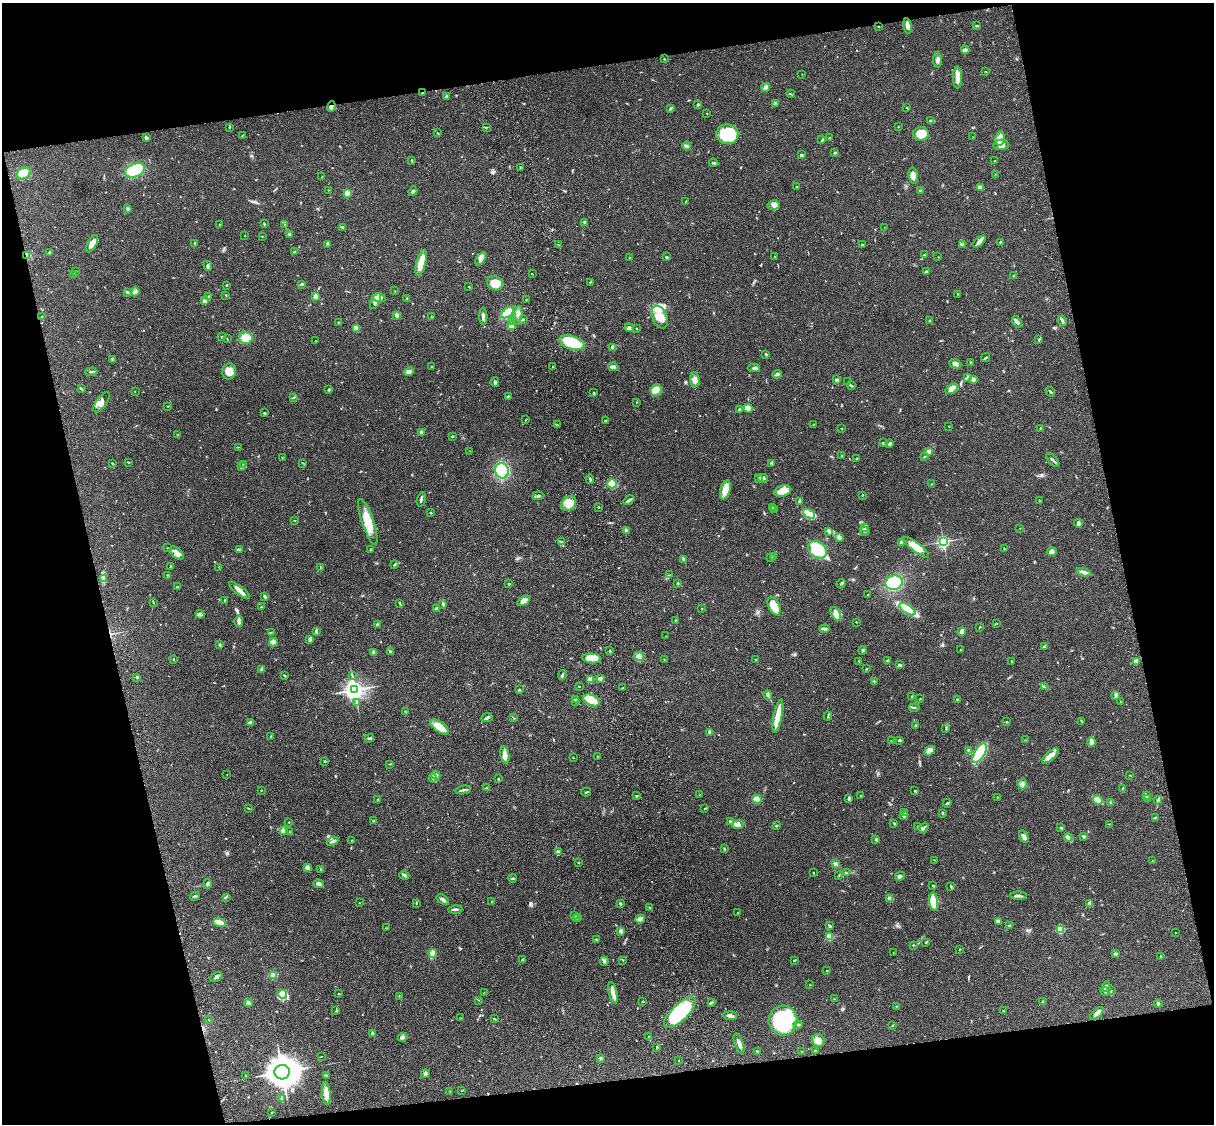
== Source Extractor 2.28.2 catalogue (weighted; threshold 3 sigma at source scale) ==
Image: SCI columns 121-4968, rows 277-4762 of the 5087 x 4927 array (HDU 1 of 3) = the unmasked area's bounding box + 8 px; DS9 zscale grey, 4 x 4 block average (1 PNG px = mean of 4 x 4 image px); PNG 1216 x 1126 px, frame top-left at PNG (2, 3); each listed source drawn as its Kron ellipse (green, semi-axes under 4 px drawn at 4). Shown black and unused: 25% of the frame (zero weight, under 3 of 4 exposures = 6% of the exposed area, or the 3 px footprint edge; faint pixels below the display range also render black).
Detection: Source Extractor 2.28.2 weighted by HDU 2 'WHT'. Background 0.0774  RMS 0.0058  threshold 0.0263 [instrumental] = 3 sigma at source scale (4.5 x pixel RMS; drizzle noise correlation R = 1.50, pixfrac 1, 0.05/0.05 arcsec/px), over >= 5 px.
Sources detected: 678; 1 inside a brighter object's white glare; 3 cosmic-ray / hot-pixel residue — neither listed nor drawn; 11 coinciding with a brighter row at this scale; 26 inside a brighter listed object's ellipse — not listed separately; of the other 637, all 500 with FLUX_AUTO >= 1.18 (the completeness limit of this list) listed and drawn (137 fainter detections not listed), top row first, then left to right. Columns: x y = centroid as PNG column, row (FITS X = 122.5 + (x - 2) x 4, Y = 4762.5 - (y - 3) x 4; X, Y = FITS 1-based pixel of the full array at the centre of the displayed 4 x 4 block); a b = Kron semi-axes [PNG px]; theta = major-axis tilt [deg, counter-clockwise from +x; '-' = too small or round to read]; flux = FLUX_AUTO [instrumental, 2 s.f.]
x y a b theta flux
908 26 8 3 -81 15
977 26 4 2 - 2.8
879 27 2 2 - 2.1
965 50 4 3 - 11
664 59 2 2 - 1.7
938 60 8 3 90 12
985 72 2 2 - 1.7
802 75 2 2 - 1.2
958 78 11 4 -88 32
766 87 4 3 - 16
422 93 2 2 - 2.8
791 94 4 2 - 2.3
447 96 3 2 - 5
775 103 3 2 - 7.1
698 104 2 2 - 4
331 107 5 3 - 7.8
671 108 3 2 - 6.8
907 108 2 2 - 1.5
707 113 2 2 - 1.3
930 120 3 2 - 2.3
230 127 2 2 - 2.1
486 127 2 2 - 1.8
898 127 2 2 - 1.6
437 132 2 2 - 1.3
727 134 11 10 - 140
921 134 8 6 0 78
242 136 3 2 - 2.1
146 137 4 3 - 5
973 137 2 2 - 1.7
829 138 2 2 - 1.4
1000 138 7 4 80 19
822 140 3 2 - 4.7
1001 145 8 5 8 20
687 146 4 2 - 22
835 153 3 2 - 2.6
801 155 2 2 - 22
412 160 3 2 - 3.4
995 161 2 2 - 4.4
714 163 5 2 - 4.6
520 168 2 2 - 2.2
135 170 10 6 22 110
23 173 7 5 34 60
995 174 2 2 - 1.7
913 176 8 4 -81 26
322 177 2 2 - 1.7
796 186 2 2 - 1.9
980 187 3 2 - 8.6
328 190 2 2 - 1.3
413 191 5 3 - 5
920 191 3 2 - 3.2
347 193 2 2 - 120
686 201 3 2 - 3.1
774 205 6 5 - 12
128 209 3 2 - 6.8
584 222 2 2 - 9
264 224 3 2 - 3.6
219 225 2 2 - 1.6
285 225 2 2 - 1.9
343 227 4 2 - 4.6
884 227 2 2 - 1.3
289 234 3 3 - 4.1
245 236 2 2 - 1.5
262 236 3 2 - 1.7
979 242 8 3 40 14
1001 242 2 2 - 15
195 243 2 2 - 2.1
92 244 9 4 64 25
328 244 4 2 - 6.8
963 244 2 2 - 1.6
558 245 2 2 - 1.5
863 245 3 2 - 4.3
50 252 3 2 - 4.8
295 252 3 2 - 3.9
925 254 2 2 - 2.3
26 255 4 3 - 9.7
666 257 3 2 - 3.6
775 257 2 2 - 1.2
938 257 2 2 - 1.2
630 258 2 2 - 6.2
481 259 7 3 59 13
421 263 13 4 75 63
208 266 5 2 - 6.6
76 271 2 2 - 1.8
926 271 3 2 - 5.4
532 274 2 2 - 2
74 275 3 2 - 2.4
1014 275 2 2 - 1.6
590 282 2 2 - 3.3
495 283 8 6 -28 50
302 284 4 2 - 3.9
227 285 3 2 - 2.2
469 287 2 2 - 1.7
395 291 2 2 - 2.6
128 292 4 2 - 4.7
135 292 5 4 - 9.9
958 294 2 2 - 1.9
226 295 2 2 - 1.8
209 296 2 2 - 5.2
316 297 2 2 - 110
379 298 7 4 -13 21
407 299 2 2 - 1.6
526 299 2 2 - 1.6
205 301 2 2 - 64
375 301 9 3 62 21
507 313 7 4 39 92
397 315 2 2 - 49
518 315 9 3 83 12
42 316 2 2 - 2.5
483 316 8 3 -88 10
431 317 3 2 - 3.2
660 317 12 7 -68 48
523 320 2 2 - 3
930 321 3 2 - 3.1
1062 321 5 2 - 10
338 322 2 2 - 1.7
513 322 2 2 - 3.2
1017 322 6 3 -53 9.7
511 325 2 2 - 97
356 328 3 2 - 37
629 328 5 4 - 7.4
636 328 2 2 - 1.6
222 337 2 2 - 2.8
246 338 7 6 - 42
227 339 2 2 - 1.8
1039 340 3 2 - 1.7
316 341 2 2 - 1.7
572 343 13 6 -17 170
613 347 3 3 - 26
766 354 3 2 - 3.7
986 357 5 2 - 3.8
112 359 4 2 - 4.5
971 362 2 2 - 3.8
955 364 6 4 -23 14
432 367 2 2 - 3.5
553 367 2 2 - 3.1
613 367 5 3 - 16
754 368 6 3 -1 9.9
229 371 8 7 - 37
91 372 6 2 4 5
409 372 5 3 - 20
777 374 4 3 - 9.8
968 377 3 2 - 3.1
973 379 2 2 - 57
695 380 7 4 -81 17
837 380 4 3 - 8.9
495 382 5 3 - 6.4
848 382 2 2 - 1.4
851 386 3 2 - 4
81 389 4 2 - 2.6
952 389 7 4 34 38
329 390 3 2 - 4
656 390 6 5 - 61
135 391 2 2 - 1.5
1050 392 5 2 - 5.3
594 393 3 2 - 5.6
293 397 4 2 - 1.6
508 397 3 2 - 9.8
101 402 12 5 55 21
637 402 2 2 - 1.9
168 406 2 2 - 1.4
748 408 4 4 - 37
739 409 3 2 - 5.8
264 413 3 2 - 3.8
526 419 3 2 - 1.7
605 420 2 2 - 2.1
813 424 2 2 - 1.9
557 425 3 2 - 2
949 426 2 2 - 1.6
841 428 2 2 - 1.5
1040 428 3 2 - 1.8
422 432 2 2 - 41
177 434 2 2 - 1.7
452 436 2 2 - 3.7
883 443 2 2 - 2.8
890 444 3 2 - 8.5
238 447 2 2 - 1.3
470 451 2 2 - 1.7
928 452 4 3 - 16
841 456 2 2 - 1.3
925 457 2 2 - 1.8
282 458 2 2 - 1.8
857 458 2 2 - 2.5
1053 460 8 2 -45 6.4
128 462 3 2 - 2
112 463 3 2 - 2.1
303 463 2 2 - 1.4
772 463 3 2 - 9.8
243 464 2 2 - 1.4
241 467 3 2 - 3.3
502 471 7 7 - 140
758 478 3 2 - 2.4
763 478 5 4 - 8.3
590 479 4 2 - 6.2
612 484 5 4 - 55
931 484 2 2 - 2.3
725 490 10 5 73 35
783 491 9 5 18 40
862 495 2 2 - 1.8
538 496 6 2 5 5.6
421 499 7 2 74 7.6
629 500 6 2 36 7.2
1039 500 2 2 - 1.4
799 502 3 2 - 5.8
569 503 8 6 51 29
598 507 2 2 - 2.1
772 508 2 2 - 1.6
774 509 2 2 - 1.7
430 513 2 2 - 2.6
809 514 6 4 -27 110
294 521 2 2 - 2.3
368 522 24 6 -71 65
1078 523 4 3 - 7.6
865 528 3 3 - 7.4
1020 528 2 2 - 1.2
626 530 3 2 - 6.7
829 531 4 2 - 17
865 531 5 4 - 7.9
839 537 4 3 - 6.2
561 542 3 2 - 4.1
902 542 4 3 - 16
943 542 2 2 - 690
916 547 16 4 -37 43
167 548 2 2 - 2.9
1004 548 3 2 - 2.4
371 549 2 2 - 3.8
240 550 3 2 - 2.1
818 550 10 7 -37 190
1052 552 5 4 - 11
177 553 8 4 -43 19
773 556 3 2 - 3
771 558 2 2 - 1.4
684 560 3 2 - 5.9
394 565 4 2 - 4.4
170 566 2 2 - 2.2
219 567 2 2 - 1.3
321 568 2 2 - 2.8
1084 572 7 3 -15 19
168 575 2 2 - 4.8
670 575 2 2 - 1.2
103 578 2 2 - 1.9
678 583 2 2 - 3.9
894 583 8 7 - 160
509 584 2 2 - 5.5
841 584 5 2 - 3.7
177 587 2 2 - 5.7
240 590 13 3 -38 22
868 594 2 2 - 1.6
264 596 3 2 - 7.9
225 600 2 2 - 2.8
524 601 7 4 30 28
153 602 3 2 - 2
399 603 3 2 - 2.9
443 604 2 2 - 1.6
774 606 10 5 -66 51
262 607 4 2 - 3.4
436 608 3 2 - 7.5
701 608 2 2 - 1.5
907 609 9 4 -33 190
200 614 4 3 - 7.9
836 614 7 4 -60 16
239 621 5 3 - 13
676 621 3 2 - 3.9
856 622 2 2 - 1.8
996 623 2 2 - 1.8
377 624 3 2 - 3.1
980 627 2 2 - 2.1
825 629 5 2 - 6.2
316 631 3 2 - 3.1
962 631 3 2 - 11
272 632 2 2 - 1.7
665 636 2 2 - 1.2
310 639 4 3 - 8.8
273 642 4 3 - 16
219 645 3 2 - 1.9
1045 646 3 2 - 6.4
961 649 2 2 - 1.5
863 650 4 3 - 4.8
390 651 3 2 - 3.4
610 651 3 2 - 2.1
374 652 2 2 - 37
639 656 5 3 - 9.4
592 658 9 5 -5 79
664 659 2 2 - 1.5
756 659 2 2 - 1.8
174 660 3 2 - 1.5
859 661 2 2 - 1.2
888 661 3 2 - 4.8
1012 661 2 2 - 1.8
1136 661 3 2 - 23
899 664 2 2 - 2.2
261 669 4 2 - 7
866 669 3 2 - 2.6
284 675 2 2 - 1.5
562 675 5 2 - 5.9
352 676 3 2 - 1.5
137 677 2 2 - 14
600 678 3 3 - 9.5
590 680 3 3 - 26
874 682 2 2 - 1.5
579 686 2 2 - 1.5
1044 687 3 2 - 2.9
622 688 3 2 - 1.7
354 690 4 4 - 1900
519 690 3 2 - 6.4
768 695 5 2 - 5.5
1116 695 3 2 - 4
912 697 3 2 - 3.2
575 699 2 2 - 2.2
919 699 2 2 - 1.5
957 699 2 2 - 4.6
592 700 8 5 -25 170
575 701 2 2 - 1.6
1120 702 2 2 - 1.3
357 703 2 2 - 1.6
914 708 5 2 - 3.3
406 711 2 2 - 3.1
778 716 17 3 79 61
828 716 4 2 - 3.6
487 718 6 2 26 8.3
513 718 3 2 - 1.9
1082 721 4 2 - 2.9
1007 722 2 2 - 2.4
250 723 3 3 - 14
916 725 2 2 - 2.8
440 727 11 5 -35 58
946 729 2 2 - 2.1
710 732 2 2 - 46
270 736 2 2 - 1.7
370 738 4 3 - 5.3
900 740 2 2 - 6
1025 740 2 2 - 1.2
891 741 2 2 - 1.6
1091 742 5 4 - 9.8
930 751 5 4 - 29
969 751 4 3 - 7.3
980 753 11 5 58 280
505 755 9 4 -79 23
1050 756 10 4 43 38
597 757 2 2 - 1.4
573 758 2 2 - 1.4
325 761 2 2 - 2.3
390 764 3 2 - 2.4
227 774 2 2 - 1.3
436 775 4 3 - 9.7
1130 775 4 2 - 1.6
433 778 4 2 - 4.1
498 779 2 2 - 7.7
1023 784 5 3 - 8.3
486 788 4 2 - 3.1
1123 789 4 2 - 5.4
261 790 2 2 - 1.6
463 790 8 2 9 6.8
915 791 2 2 - 2.1
586 792 5 2 - 3.2
699 794 2 2 - 1.3
637 795 2 2 - 1.6
861 796 2 2 - 3
1146 796 3 2 - 5.9
997 797 2 2 - 1.5
849 798 2 2 - 34
1148 798 2 2 - 2.2
757 799 5 3 - 26
378 800 2 2 - 1.4
1098 800 5 3 - 55
1158 800 4 2 - 5.9
1111 802 2 2 - 2.1
947 803 4 2 - 3.7
249 808 4 2 - 1.6
705 808 3 2 - 3
905 813 3 2 - 3.5
942 813 2 2 - 2
904 815 3 2 - 2.5
1155 818 2 2 - 16
373 821 3 2 - 3.2
289 822 2 2 - 3.4
730 822 2 2 - 21
894 823 2 2 - 3.6
1109 824 2 2 - 1.5
738 825 6 4 6 26
776 826 2 2 - 4.6
918 826 2 2 - 1.8
924 828 5 2 - 5.3
1060 828 3 2 - 3.4
283 831 2 2 - 76
290 832 2 2 - 1.4
1024 836 6 3 -57 13
1084 836 3 2 - 7
1068 837 4 3 - 6
876 839 3 3 - 3.3
351 840 2 2 - 1.4
332 841 6 2 25 7
724 849 2 2 - 2.4
559 852 4 3 - 6.5
935 860 3 2 - 1.5
1153 861 3 2 - 2.6
578 862 2 2 - 2.6
836 864 3 3 - 9.6
307 867 3 3 - 18
321 869 3 2 - 2.6
813 873 2 2 - 2.1
846 873 4 2 - 4.1
404 875 5 2 - 4.6
839 876 2 2 - 1.8
900 876 5 3 - 8.1
513 878 4 2 - 3.2
208 884 5 2 - 4.7
319 884 5 2 - 17
933 885 3 2 - 2.1
951 887 3 2 - 3.9
195 896 5 2 - 5.6
1019 896 8 2 -3 7.2
226 897 2 2 - 1.8
890 899 3 2 - 13
443 900 7 3 -37 9.2
492 902 2 2 - 1.9
934 902 9 4 -82 98
359 903 2 2 - 1.3
417 903 2 2 - 1.3
620 903 2 2 - 4.8
1090 903 4 2 - 4.9
650 908 3 2 - 3.4
455 909 7 2 1 8.4
737 913 2 2 - 2.1
575 915 2 2 - 7.7
578 917 2 2 - 2.2
576 919 2 2 - 4.5
640 919 5 2 - 24
998 921 3 2 - 4.6
219 922 6 3 -20 53
830 926 4 2 - 4.9
1009 926 2 2 - 1.7
386 928 2 2 - 2.1
1060 929 2 2 - 210
621 931 2 2 - 60
1175 932 2 2 - 1.4
829 937 2 2 - 180
597 940 4 2 - 3.3
926 942 3 2 - 2.5
913 945 2 2 - 2.3
960 949 2 2 - 2.3
432 953 4 2 - 56
893 953 2 2 - 2
1115 953 4 2 - 3.9
1161 957 2 2 - 6.3
523 960 2 2 - 18
623 960 2 2 - 1.8
794 960 3 2 - 2.6
604 961 4 3 - 6.8
827 971 2 2 - 4.5
273 975 4 3 - 27
216 977 6 3 33 7.6
810 985 2 2 - 1.4
1106 987 5 2 - 5.7
1105 991 5 3 - 6.9
1111 991 3 2 - 2
484 993 2 2 - 1.2
613 993 11 3 -77 25
283 994 4 4 - 12
339 994 2 2 - 1.9
399 996 2 2 - 2
834 999 2 2 - 1.3
478 1000 3 2 - 1.4
643 1001 2 2 - 1.9
1043 1001 2 2 - 2.7
248 1003 4 4 - 9.1
711 1003 3 2 - 3.8
1158 1004 4 3 - 5.8
896 1006 2 2 - 1.5
336 1011 2 2 - 1.6
1003 1011 2 2 - 2.2
680 1013 20 8 44 320
1097 1013 8 4 42 15
730 1016 7 3 -4 13
461 1018 2 2 - 1.4
209 1019 2 2 - 1.5
495 1019 3 2 - 2.8
783 1020 15 14 - 340
798 1024 4 3 - 5.9
893 1025 2 2 - 1.8
373 1034 3 2 - 10
649 1036 2 2 - 1.6
402 1038 4 2 - 5.4
818 1040 6 6 - 32
739 1044 10 3 -70 13
657 1047 3 2 - 2.6
757 1051 3 2 - 3.6
815 1051 2 2 - 1.8
802 1052 3 2 - 2.1
321 1057 2 2 - 1.3
601 1058 4 3 - 5.8
679 1060 2 2 - 1.5
282 1072 8 7 - 4600
425 1074 5 3 - 6.4
245 1075 2 2 - 4.1
326 1075 2 2 - 1.3
450 1091 2 2 - 1.8
461 1091 2 2 - 1.5
326 1093 11 4 -84 40
281 1099 3 2 - 3
271 1112 2 2 - 1.3
Overlapping masked pixels (flux is a lower limit): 3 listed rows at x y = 422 93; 331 107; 26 255
Diffuse or blended objects may show on this block-average render without a row.